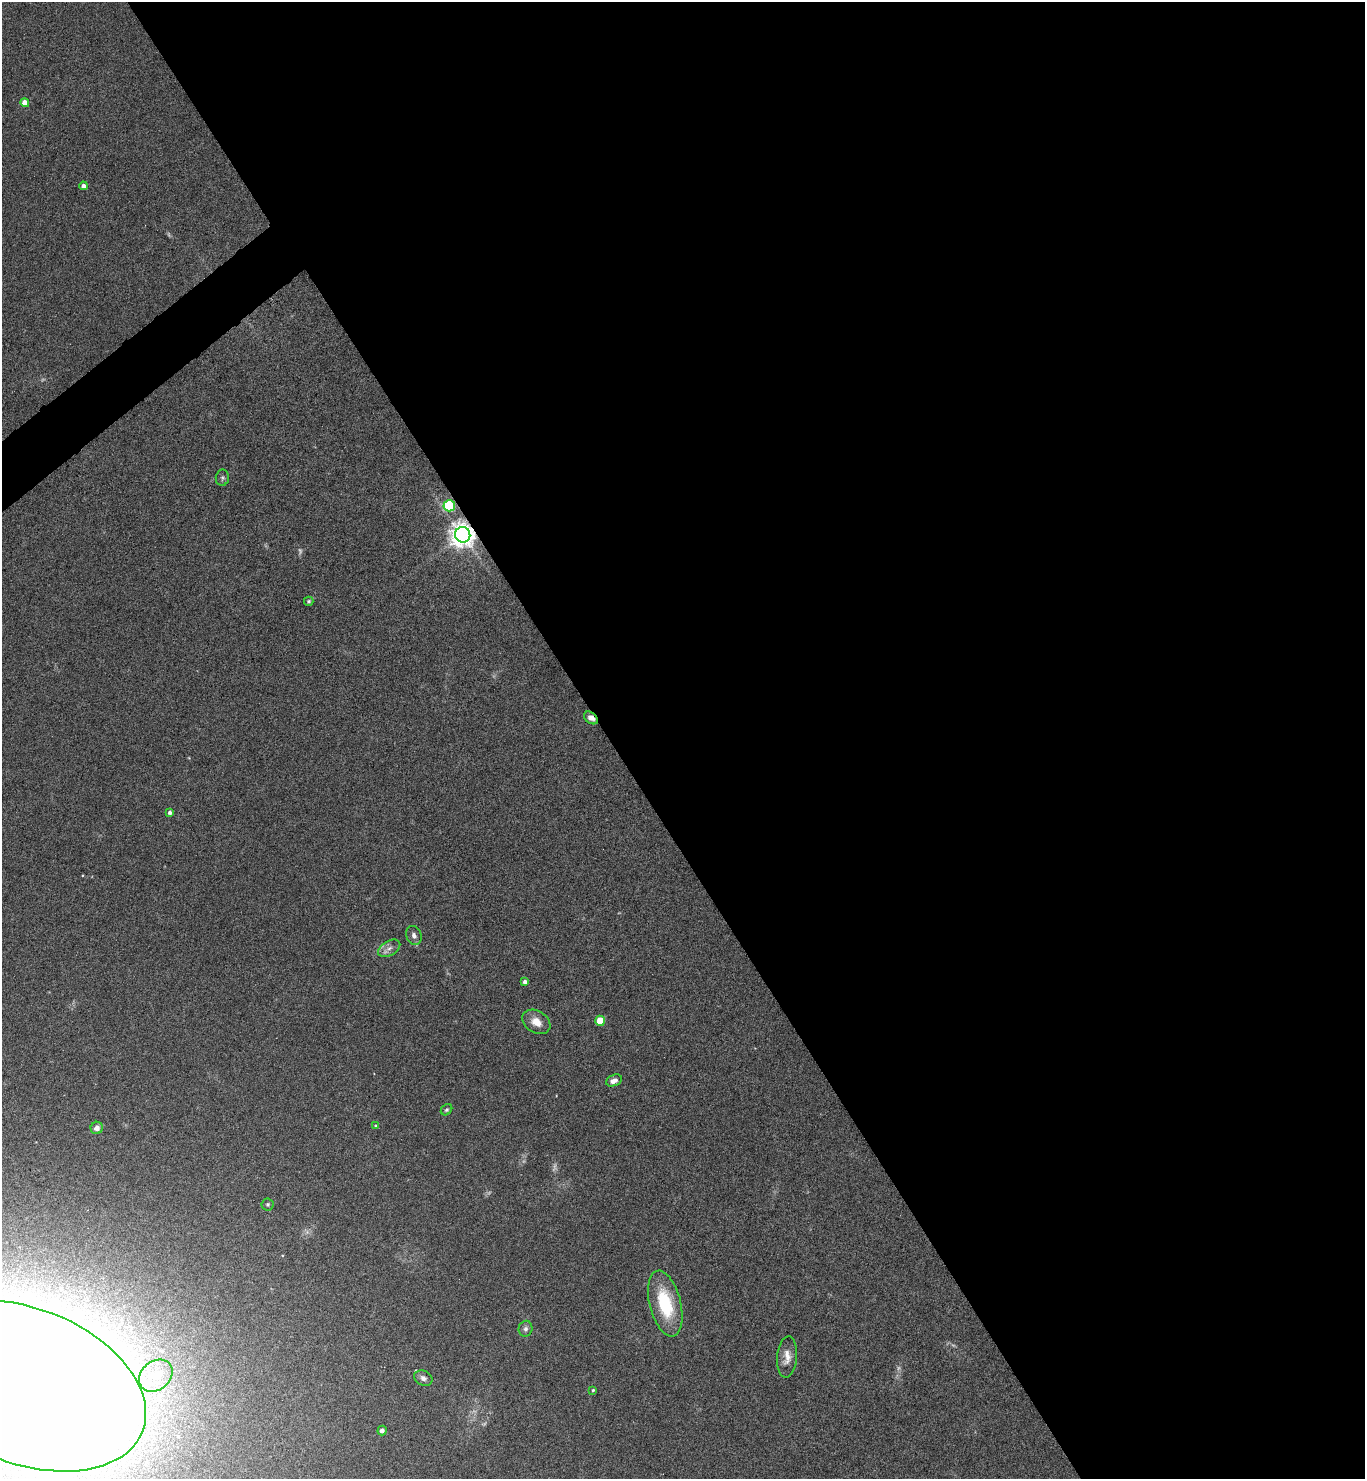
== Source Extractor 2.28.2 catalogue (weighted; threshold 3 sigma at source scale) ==
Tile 8 of 4 x 4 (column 4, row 2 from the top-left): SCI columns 4248-5610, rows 2959-4435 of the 5909 x 5913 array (HDU 1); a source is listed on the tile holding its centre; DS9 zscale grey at full resolution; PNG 1367 x 1481 px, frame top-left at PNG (2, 2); each listed source drawn as its Kron ellipse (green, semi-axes under 4 px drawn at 4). Shown black and unused: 57% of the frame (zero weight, under 4 of 8 exposures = <1% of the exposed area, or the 3 px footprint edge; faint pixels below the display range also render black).
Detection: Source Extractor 2.28.2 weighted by HDU 2 'WHT'; one run over the whole footprint, this tile lists its part. Background 0.0775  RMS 0.0047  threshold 0.019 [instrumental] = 3 sigma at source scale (4.09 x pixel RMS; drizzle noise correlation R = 1.36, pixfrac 0.8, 0.05/0.05 arcsec/px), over >= 5 px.
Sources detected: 36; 9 too faint to see at this stretch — neither listed nor drawn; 1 inside a brighter listed object's ellipse — not listed separately; the other 26 listed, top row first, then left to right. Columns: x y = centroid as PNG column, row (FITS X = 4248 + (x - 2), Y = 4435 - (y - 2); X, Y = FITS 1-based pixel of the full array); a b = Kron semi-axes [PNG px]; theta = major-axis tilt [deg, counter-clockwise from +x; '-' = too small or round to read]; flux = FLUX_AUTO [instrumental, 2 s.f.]
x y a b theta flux
25 103 4 4 - 5.1
83 186 4 4 - 1.9
222 478 8 6 80 1
449 506 6 5 - 35
463 535 8 7 - 490
309 601 5 4 - 0.73
591 718 8 5 -38 2.4
170 812 4 3 - 1.1
414 935 10 7 -70 2
389 948 12 7 31 2.4
525 982 4 4 - 1.9
600 1021 5 4 - 13
536 1022 15 11 -32 5.2
614 1080 8 5 22 2.7
446 1110 6 5 - 0.85
376 1126 4 4 - 0.49
97 1128 6 6 - 2.5
268 1204 6 6 - 0.7
665 1304 34 15 -76 25
525 1329 8 7 - 1.5
787 1357 21 10 85 4.5
156 1376 18 14 40 10
423 1378 9 7 -27 1.8
24 1386 127 77 -21 3500
593 1390 3 3 - 0.51
382 1431 5 4 - 2.2
Overlapping masked pixels (flux is a lower limit): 3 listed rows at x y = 449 506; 463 535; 591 718
Isophote crosses this tile's border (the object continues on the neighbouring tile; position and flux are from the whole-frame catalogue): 1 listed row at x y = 24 1386